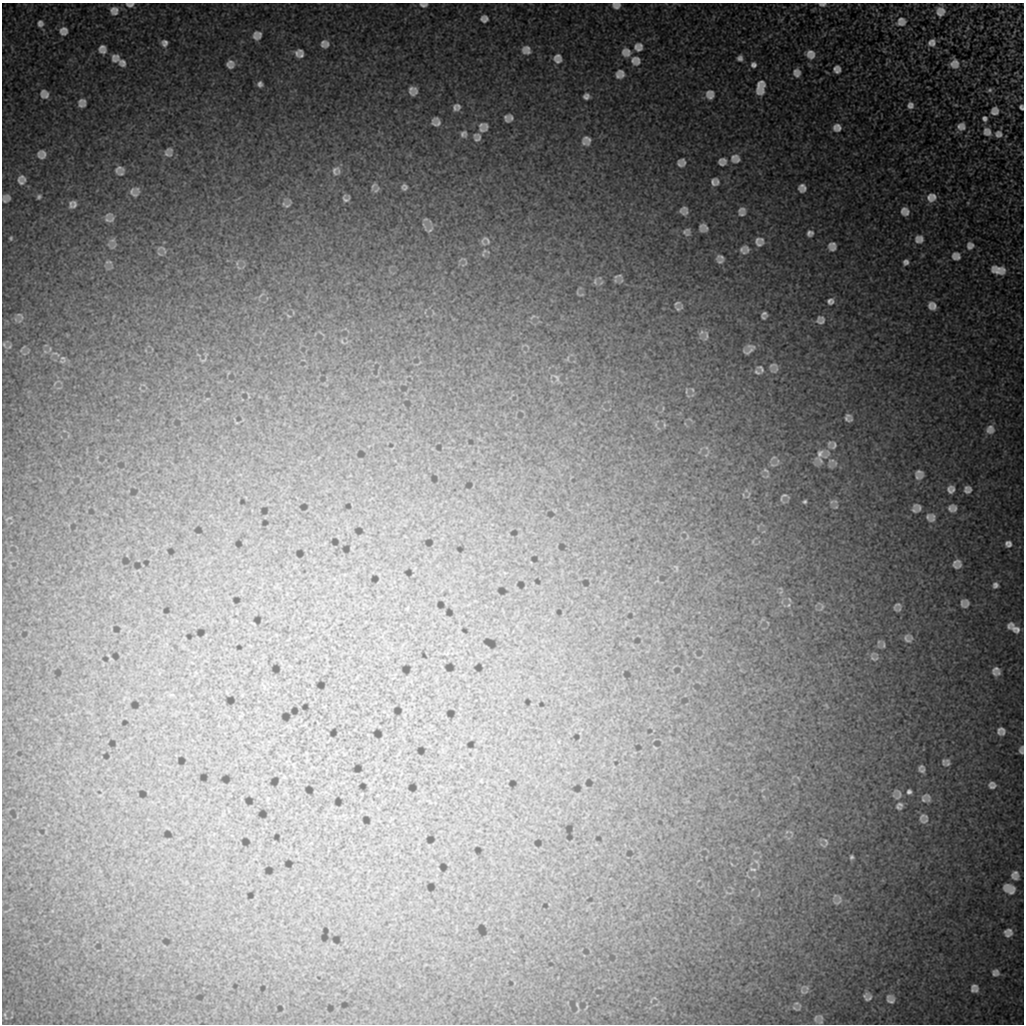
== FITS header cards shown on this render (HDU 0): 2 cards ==
NAXIS1  =                 1022 / length of data axis 1
NAXIS2  =                 1022 / length of data axis 2

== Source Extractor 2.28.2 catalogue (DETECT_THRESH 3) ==
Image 1022 x 1022 px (HDU 0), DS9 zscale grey, 1 PNG px = 1 image px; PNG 1026 x 1026 px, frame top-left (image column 1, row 1022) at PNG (2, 3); no overlay
Background 9190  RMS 48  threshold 144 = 3 sigma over >= 5 px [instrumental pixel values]
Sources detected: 216; all 216 listed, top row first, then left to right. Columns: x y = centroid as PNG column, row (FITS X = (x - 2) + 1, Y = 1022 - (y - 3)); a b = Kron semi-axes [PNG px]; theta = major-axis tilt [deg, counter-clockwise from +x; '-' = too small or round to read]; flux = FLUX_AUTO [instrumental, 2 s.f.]
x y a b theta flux
822 4 10 5 1 11000
130 5 13 7 0 16000
423 5 10 6 -2 11000
616 5 8 6 -2 17000
114 11 12 11 - 26000
940 11 12 11 - 28000
484 19 7 6 - 15000
901 22 17 14 24 39000
40 23 9 8 - 14000
968 28 6 3 89 3400
63 31 8 8 - 21000
259 35 10 6 81 13000
255 36 12 6 89 15000
164 43 8 7 - 15000
323 43 11 6 88 13000
932 43 11 10 - 21000
327 44 9 6 90 10000
638 47 11 11 - 23000
102 49 10 9 - 20000
526 50 11 10 - 23000
300 51 5 3 - 5900
626 52 12 11 - 28000
297 53 9 7 -74 15000
810 54 15 13 -36 35000
301 55 6 4 58 9800
557 56 8 6 29 13000
115 58 8 8 - 22000
740 58 7 7 - 12000
558 61 9 5 25 9100
636 61 12 11 - 27000
122 63 9 7 -50 16000
230 64 7 7 - 20000
954 64 10 9 - 27000
753 65 7 7 - 13000
837 69 9 8 - 19000
621 73 12 7 -56 18000
797 73 9 7 -80 20000
618 75 8 5 -59 11000
260 84 6 5 - 11000
760 88 17 10 81 45000
411 90 14 7 -80 15000
415 90 9 4 -84 13000
990 90 7 6 - 6900
710 93 13 7 18 16000
44 94 12 10 -46 24000
586 96 8 8 - 13000
710 96 9 6 23 13000
82 101 9 5 2 12000
82 105 7 4 3 11000
910 105 8 8 - 16000
956 105 6 4 -17 3500
458 106 9 5 -61 9400
1021 107 5 4 - 8000
455 108 10 7 -71 11000
995 111 8 7 - 19000
506 118 8 4 -69 10000
511 118 7 4 -63 8100
985 119 8 7 - 11000
436 122 9 8 - 18000
481 125 8 7 - 8200
486 126 7 4 -86 7900
961 126 12 10 2 23000
837 128 11 10 - 24000
481 130 10 6 -15 9900
987 132 11 9 -44 22000
463 134 9 8 - 13000
998 134 10 9 - 18000
477 137 9 8 - 16000
587 139 12 10 -60 20000
42 154 9 9 - 21000
168 154 12 9 -18 17000
734 157 14 9 54 22000
724 160 10 5 -58 9000
737 160 10 6 46 9100
683 162 8 5 -51 9600
721 163 10 7 -53 10000
679 164 7 4 -53 8300
119 169 13 9 5 19000
336 171 13 12 - 22000
21 180 13 11 85 23000
713 182 7 5 84 11000
717 182 7 4 -87 7200
373 186 12 6 59 9200
404 187 6 5 - 10000
802 188 8 7 - 20000
376 189 12 6 44 10000
133 193 16 11 -56 22000
934 196 10 6 -78 13000
39 197 6 4 44 6900
929 197 13 8 -78 21000
6 198 8 7 - 16000
346 198 7 6 - 12000
968 203 5 3 - 2600
71 204 7 4 87 8900
74 204 7 4 84 9300
287 205 18 6 55 11000
685 208 11 4 33 10000
742 210 11 6 14 12000
903 210 11 6 71 12000
686 212 9 4 26 7200
907 212 9 5 69 12000
742 214 9 5 11 7200
109 219 13 7 9 17000
425 219 7 5 2 5700
425 226 17 3 -63 8200
703 228 8 7 - 16000
430 230 11 4 40 7800
686 232 10 9 - 13000
810 233 9 8 - 14000
11 238 5 3 - 4600
762 239 7 5 -50 6000
919 239 12 11 - 25000
112 240 10 6 17 11000
487 240 18 10 -42 17000
758 242 13 10 -37 17000
832 246 11 10 - 22000
970 246 10 9 - 18000
162 249 20 9 -28 16000
747 249 8 4 -65 9300
742 250 11 8 -61 14000
484 252 16 9 43 17000
956 256 11 10 - 21000
721 257 9 6 -3 8900
720 261 7 4 -7 7000
109 262 11 5 0 9100
906 262 7 6 - 12000
998 270 19 11 -11 43000
616 277 7 6 - 8500
595 281 9 5 84 8200
577 293 7 2 -69 2500
582 295 7 3 19 3400
830 301 8 7 - 14000
677 303 9 5 29 6000
930 305 10 6 -87 15000
934 306 11 6 -87 15000
679 308 11 7 33 10000
764 313 6 5 - 8600
20 316 13 6 -45 9800
288 316 8 2 -21 3000
763 318 5 3 - 4400
820 320 10 10 - 18000
701 332 10 7 30 14000
706 336 16 7 85 17000
4 344 8 5 -64 7700
749 349 12 7 31 23000
62 360 10 6 77 8400
203 360 8 3 23 3400
773 365 15 11 38 19000
761 369 15 10 -39 17000
757 372 9 5 -33 7800
557 378 11 5 -63 8400
692 390 7 4 -69 6400
686 391 9 3 85 5500
848 418 8 7 - 15000
664 425 6 4 73 4100
990 429 10 10 - 22000
834 445 13 10 52 17000
820 453 30 18 10 52000
774 458 9 4 22 6000
831 461 12 9 9 23000
766 470 8 4 -35 5300
919 472 8 4 -7 10000
918 477 12 7 4 14000
951 489 8 7 - 17000
968 489 7 7 - 15000
784 495 10 4 -15 7200
805 501 3 3 - 5300
835 501 10 6 1 9600
918 507 10 6 -28 13000
950 509 12 8 -85 13000
955 509 8 4 -79 8700
914 510 7 4 -29 8200
928 517 11 9 87 12000
933 518 12 6 75 13000
1008 544 7 7 - 15000
957 564 8 8 - 20000
995 585 8 7 - 13000
965 603 8 8 - 17000
789 605 6 4 87 4900
897 606 11 7 47 13000
822 607 11 4 60 6800
1010 625 11 7 38 16000
1016 629 12 8 -20 24000
908 638 9 8 - 15000
883 645 11 5 -85 7700
874 657 11 9 -58 14000
995 671 9 7 72 19000
1001 731 8 8 - 18000
1021 750 8 4 87 11000
947 763 10 8 80 14000
921 767 5 3 - 6500
922 770 7 5 -2 8700
992 785 7 6 - 15000
909 792 5 5 - 9200
897 794 11 10 - 14000
926 798 13 11 9 18000
900 804 9 7 -49 11000
898 807 6 3 -40 5400
923 816 13 9 22 18000
826 842 14 7 86 9300
851 857 4 3 - 6400
756 861 7 4 -19 5400
753 869 10 4 -10 5900
1015 875 8 7 - 20000
1009 889 13 10 -26 33000
838 901 14 7 44 13000
1008 933 8 7 - 21000
995 972 7 7 - 14000
974 986 8 6 5 8900
807 988 17 5 -16 10000
974 990 10 6 4 12000
802 991 12 7 -64 12000
867 997 9 8 - 16000
890 999 12 10 -62 20000
796 1003 8 6 2 11000
821 1017 13 10 -58 16000
At the frame edge (FLAGS 8, measured only in part): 7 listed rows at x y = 822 4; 130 5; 423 5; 616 5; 1021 107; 6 198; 1021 750